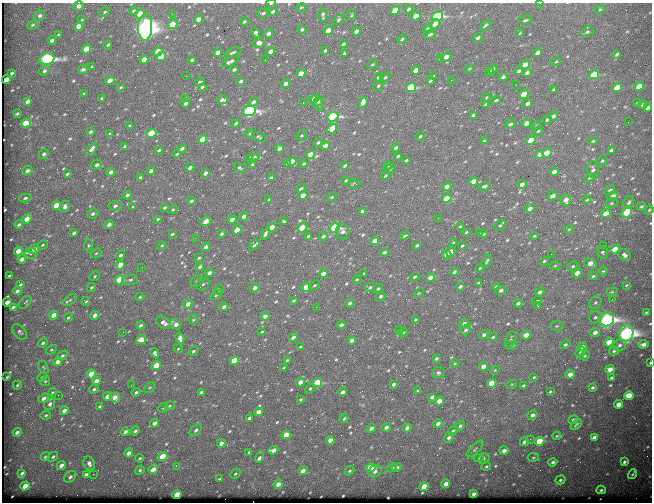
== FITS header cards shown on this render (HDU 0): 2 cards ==
NAXIS1  =                  650
NAXIS2  =                  500

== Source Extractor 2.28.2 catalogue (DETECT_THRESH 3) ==
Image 650 x 500 px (HDU 0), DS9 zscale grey, 1 PNG px = 1 image px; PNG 654 x 504 px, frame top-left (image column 1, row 500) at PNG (2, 3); each listed source drawn as its Kron ellipse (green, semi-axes under 4 px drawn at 4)
Background 628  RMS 3.2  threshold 9.75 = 3 sigma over >= 5 px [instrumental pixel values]
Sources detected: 615; of the 615, the 500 brightest by FLUX_AUTO listed and drawn (115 fainter detections omitted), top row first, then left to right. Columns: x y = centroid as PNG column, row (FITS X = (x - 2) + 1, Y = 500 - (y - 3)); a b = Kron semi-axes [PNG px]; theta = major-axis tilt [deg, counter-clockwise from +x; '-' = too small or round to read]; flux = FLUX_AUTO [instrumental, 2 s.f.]
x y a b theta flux
271 3 5 2 - 270
540 3 2 2 - 380
78 6 5 4 - 1000
301 8 5 3 - 270
408 9 4 3 - 540
600 9 5 4 - 240
395 10 5 4 - 4800
133 11 4 3 - 320
273 11 5 4 - 450
105 12 5 3 - 290
263 13 6 4 7 430
140 14 5 4 - 7200
172 14 2 2 - 490
323 15 6 3 -89 470
352 15 5 3 - 210
40 16 5 5 - 610
416 16 5 4 - 2900
437 16 6 4 25 29000
198 19 4 4 - 1500
82 20 4 3 - 210
338 20 5 4 - 400
525 20 7 3 14 380
244 22 4 3 - 330
173 24 5 4 - 6500
435 24 5 4 - 1900
33 25 5 3 - 260
485 25 6 3 41 400
79 26 4 4 - 2600
145 27 13 7 89 170000
302 29 4 3 - 410
428 29 5 3 - 1400
328 30 5 4 - 2900
356 31 5 3 - 980
587 32 6 5 - 450
256 33 5 4 - 580
520 33 4 3 - 210
58 34 3 2 - 210
268 34 4 3 - 990
430 34 5 4 - 570
478 38 5 3 - 610
402 39 5 3 - 320
52 40 4 3 - 740
259 43 6 5 - 1200
343 44 4 3 - 390
108 45 4 2 - 410
86 49 5 4 - 4100
270 51 4 3 - 1300
325 51 4 3 - 400
158 52 5 4 - 5000
218 52 4 4 - 1400
233 53 8 4 27 420
537 53 5 4 - 1300
344 54 3 3 - 370
617 54 4 3 - 340
161 56 5 4 - 4000
446 57 6 4 34 1400
47 59 7 5 10 53000
440 59 4 3 - 310
144 60 4 4 - 2600
192 60 4 3 - 430
265 60 3 2 - 220
231 61 9 4 29 730
556 62 5 3 - 220
372 64 5 4 - 290
525 65 5 4 - 2300
92 67 4 3 - 410
83 69 5 3 - 590
234 69 4 3 - 350
469 69 5 4 - 260
493 69 5 3 - 410
416 70 4 3 - 1800
44 71 5 4 - 500
519 71 4 3 - 470
489 72 4 3 - 260
12 73 3 3 - 420
527 73 5 4 - 630
301 74 5 4 - 2900
594 75 5 4 - 11000
186 76 3 2 - 250
434 76 3 2 - 220
378 77 4 3 - 290
385 77 5 4 - 350
503 77 4 3 - 560
6 80 4 3 - 1900
451 80 2 2 - 1100
110 81 5 4 - 2600
241 81 4 3 - 490
430 81 3 3 - 340
200 82 5 3 - 400
286 84 4 3 - 1300
516 85 2 2 - 300
378 86 5 4 - 320
639 86 5 4 - 4200
121 87 3 2 - 210
202 87 4 3 - 390
411 87 5 4 - 14000
617 87 5 4 - 4600
554 89 4 3 - 370
84 94 3 2 - 220
524 94 5 4 - 4700
102 98 3 3 - 260
486 98 5 3 - 220
186 99 4 3 - 720
314 99 4 4 - 1700
222 100 6 3 7 900
496 100 5 3 - 390
27 101 4 3 - 850
318 101 5 4 - 360
253 102 5 4 - 790
363 102 5 4 - 1900
186 103 4 3 - 780
303 103 3 2 - 980
528 103 4 3 - 900
638 103 4 3 - 390
485 104 4 2 - 220
319 105 6 5 - 430
643 105 4 3 - 590
648 108 4 3 - 700
249 111 6 5 - 42000
17 114 4 3 - 330
473 115 4 3 - 650
553 116 5 4 - 580
333 117 6 4 23 28000
547 119 4 3 - 350
628 122 2 2 - 320
26 123 5 4 - 4500
236 123 4 3 - 350
526 123 5 4 - 1600
510 124 5 4 - 490
129 125 3 3 - 220
536 125 5 4 - 250
332 129 5 4 - 4500
538 131 5 4 - 250
91 132 4 3 - 390
151 133 5 4 - 5900
110 134 4 3 - 570
250 134 4 3 - 240
301 135 6 5 - 300
420 136 4 3 - 370
259 137 7 4 -25 320
203 140 5 4 - 4900
531 140 5 4 - 8100
484 141 4 3 - 570
593 141 5 4 - 260
318 143 5 3 - 350
325 146 4 3 - 1700
125 147 4 3 - 470
182 148 5 3 - 660
279 148 4 3 - 850
396 148 4 3 - 720
91 149 7 4 51 1100
159 150 4 3 - 390
611 150 4 3 - 520
547 153 5 4 - 6200
44 154 5 4 - 650
177 154 4 3 - 280
310 154 4 4 - 1900
540 154 4 3 - 1300
398 156 4 3 - 310
255 157 5 3 - 280
249 159 3 2 - 2000
406 160 3 2 - 280
292 161 5 4 - 2500
602 161 6 4 53 380
252 164 4 3 - 290
288 164 4 3 - 490
303 164 3 3 - 250
97 165 6 5 - 620
345 166 4 3 - 350
388 166 4 4 - 240
190 168 4 3 - 780
240 168 6 5 - 430
390 169 4 4 - 230
593 170 8 5 86 740
27 171 5 4 - 850
151 171 4 3 - 830
111 172 4 3 - 1000
554 172 4 3 - 1000
205 173 4 3 - 900
67 174 3 3 - 360
385 176 4 2 - 240
140 177 4 3 - 350
271 178 4 3 - 540
589 178 5 3 - 240
346 181 3 3 - 230
473 181 4 4 - 2000
354 184 7 3 12 260
522 184 5 4 - 940
447 186 4 3 - 1400
484 186 6 4 17 520
301 189 5 3 - 570
610 190 5 4 - 520
127 195 4 3 - 690
303 195 4 3 - 1900
553 196 5 3 - 1600
613 196 5 4 - 1100
332 197 5 3 - 220
25 198 6 4 11 450
269 199 3 3 - 220
447 199 5 4 - 8700
566 200 6 5 - 1600
587 200 4 3 - 250
191 201 4 3 - 330
629 202 7 4 56 530
611 203 6 4 21 330
56 205 5 4 - 4000
115 206 7 4 6 620
132 206 4 3 - 410
642 206 4 3 - 300
65 207 6 4 70 900
165 207 3 3 - 360
530 208 5 4 - 1100
173 209 5 3 - 240
649 210 4 3 - 230
362 211 4 3 - 640
627 212 6 4 52 12000
606 213 5 4 - 2600
93 214 6 5 - 630
244 216 4 3 - 1000
438 218 3 2 - 380
27 219 5 4 - 2600
158 219 3 3 - 270
232 220 4 3 - 1300
206 221 5 4 - 2200
284 221 4 3 - 330
109 224 5 4 - 810
19 225 4 3 - 440
500 225 6 4 48 370
272 227 4 4 - 2200
460 227 4 3 - 340
302 228 5 4 - 6500
335 228 5 4 - 25000
569 229 5 3 - 220
237 230 5 4 - 4200
343 232 8 6 87 950
466 232 3 3 - 280
74 233 4 3 - 560
480 233 4 3 - 500
172 234 3 2 - 340
222 234 4 3 - 400
265 234 6 3 59 530
484 234 4 3 - 220
308 236 3 3 - 320
323 236 4 3 - 640
405 236 5 3 - 350
534 236 3 3 - 250
195 238 3 2 - 310
375 241 4 4 - 2300
454 242 3 3 - 400
43 245 6 4 28 300
88 245 7 3 89 350
162 245 5 3 - 260
254 245 6 3 40 480
417 245 4 3 - 380
603 245 2 2 - 980
462 246 3 2 - 280
206 247 4 3 - 1000
34 249 5 4 - 1100
615 249 5 4 - 3100
18 251 4 3 - 2000
384 252 4 3 - 470
451 252 5 4 - 2500
603 252 6 5 - 480
30 253 6 5 - 370
96 253 5 4 - 270
551 254 2 2 - 1200
120 255 5 4 - 560
447 255 4 4 - 2100
625 255 6 5 - 760
199 258 4 2 - 300
22 259 4 3 - 950
487 261 7 3 61 360
544 261 3 3 - 320
590 263 6 4 -15 1900
120 265 5 4 - 3200
555 266 5 3 - 230
573 266 6 4 30 360
142 267 3 2 - 240
200 267 4 3 - 760
480 268 4 2 - 210
603 271 4 4 - 240
454 272 4 3 - 510
209 273 4 3 - 860
364 273 3 3 - 250
577 273 5 4 - 1800
323 274 4 3 - 1100
9 276 3 2 - 220
95 276 6 4 30 320
593 276 5 3 - 320
415 277 5 3 - 390
430 278 4 3 - 1800
357 279 4 3 - 220
119 280 5 4 - 7100
130 280 8 5 5 600
197 281 6 5 - 530
478 283 4 3 - 480
20 284 4 3 - 390
203 284 7 5 42 460
314 285 5 4 - 330
626 285 4 3 - 220
460 286 4 3 - 510
91 287 5 4 - 370
306 287 5 4 - 2800
370 287 5 4 - 390
496 287 4 3 - 330
255 288 5 4 - 1100
378 289 5 3 - 360
219 290 5 5 - 300
501 290 6 4 23 600
17 291 4 3 - 590
540 292 5 4 - 770
612 292 6 4 20 270
419 293 5 4 - 230
216 295 6 4 35 320
381 296 5 4 - 490
140 297 4 4 - 260
612 299 2 2 - 220
70 300 8 4 37 340
294 300 4 3 - 280
86 301 4 3 - 280
537 301 5 4 - 240
7 302 4 3 - 1400
25 302 7 5 47 430
350 303 4 3 - 660
518 303 4 3 - 530
595 303 7 5 55 470
188 304 5 4 - 1600
538 306 3 2 - 500
13 307 4 3 - 440
224 307 4 3 - 550
316 307 2 2 - 780
646 312 3 2 - 240
54 315 4 4 - 2500
95 315 5 4 - 1100
265 316 5 4 - 1000
68 317 4 3 - 260
595 317 6 6 - 530
415 319 3 3 - 270
607 319 7 6 - 76000
193 320 5 4 - 270
163 322 8 5 -32 1200
176 324 6 5 - 1500
464 324 5 4 - 970
140 325 4 4 - 570
341 325 4 3 - 660
556 326 6 5 - 370
399 330 4 4 - 270
465 330 5 4 - 520
20 332 9 5 -48 550
123 332 2 2 - 420
262 332 4 3 - 240
403 332 5 4 - 270
595 332 5 4 - 920
626 333 8 7 - 100000
484 335 5 4 - 570
526 335 5 4 - 2700
293 337 5 3 - 1200
493 337 4 3 - 260
180 338 6 4 -74 1300
141 340 5 4 - 4400
352 340 4 3 - 1400
511 340 9 5 69 650
609 342 5 4 - 3800
43 343 5 4 - 460
565 344 5 4 - 500
643 344 5 3 - 910
512 345 6 4 26 420
620 345 6 5 - 580
300 347 4 3 - 260
582 347 5 4 - 1100
178 349 4 4 - 250
51 350 6 3 31 280
193 351 5 4 - 370
614 351 5 3 - 350
580 352 5 4 - 360
155 353 5 4 - 630
62 355 5 4 - 360
585 356 5 3 - 290
436 358 4 3 - 380
287 360 4 3 - 270
234 361 5 4 - 6800
58 362 4 3 - 1600
455 363 4 4 - 210
650 363 3 2 - 250
156 365 5 4 - 4700
483 366 5 4 - 1500
43 367 7 4 -60 310
284 368 3 3 - 250
610 369 5 4 - 2100
495 370 5 4 - 230
438 373 6 5 - 480
91 374 5 4 - 4700
570 374 5 4 - 1400
7 377 3 2 - 210
42 377 5 3 - 230
534 377 4 4 - 270
612 378 3 3 - 520
45 381 5 4 - 270
96 381 4 4 - 1800
300 382 4 3 - 1500
317 383 5 4 - 11000
492 383 5 4 - 6200
393 384 4 3 - 460
512 384 5 3 - 220
17 385 4 3 - 280
131 385 2 2 - 270
524 386 4 3 - 650
149 387 6 4 42 290
310 388 5 4 - 300
592 388 3 3 - 360
94 389 5 4 - 470
418 391 4 3 - 450
52 392 4 3 - 260
136 392 5 3 - 470
201 392 4 3 - 510
343 392 4 3 - 900
550 392 3 2 - 280
58 395 2 2 - 310
629 395 5 4 - 6300
107 397 4 4 - 2300
115 397 5 4 - 2000
432 397 4 3 - 790
44 398 5 4 - 860
300 400 3 2 - 230
439 401 4 4 - 2500
50 404 6 5 - 700
619 404 4 4 - 2300
170 406 5 4 - 280
100 407 4 3 - 580
163 408 5 4 - 270
64 411 4 3 - 1100
258 412 4 3 - 2200
46 415 5 4 - 330
532 415 5 4 - 980
249 418 4 3 - 620
344 418 5 3 - 320
573 420 5 3 - 460
154 423 4 3 - 1200
438 424 5 4 - 980
576 424 6 3 42 290
460 426 5 4 - 560
386 427 4 3 - 780
371 428 4 3 - 890
407 428 5 3 - 790
196 430 7 4 45 740
453 430 6 4 37 360
135 431 4 3 - 530
17 432 4 3 - 770
125 432 4 4 - 740
286 435 5 4 - 4200
557 436 4 3 - 220
594 437 4 3 - 980
449 438 5 4 - 670
530 439 3 2 - 230
330 440 4 4 - 1600
539 441 5 4 - 7900
524 442 4 4 - 580
221 443 4 4 - 1300
475 449 11 3 45 450
273 450 5 4 - 1400
504 451 4 4 - 1300
249 452 4 3 - 280
129 453 4 3 - 1400
162 456 5 4 - 6200
45 457 5 4 - 410
53 457 6 4 39 420
260 457 6 3 60 1300
533 457 6 3 9 260
140 458 4 3 - 270
478 458 5 4 - 230
484 459 6 4 35 340
553 462 4 4 - 500
624 462 3 3 - 450
89 463 7 5 -67 910
61 465 5 3 - 1200
176 466 3 2 - 290
486 466 5 4 - 260
397 467 5 4 - 570
371 468 5 4 - 8400
392 468 5 4 - 400
153 469 5 4 - 1700
140 470 5 4 - 360
303 471 5 3 - 1200
350 471 5 3 - 290
375 471 7 5 36 980
22 473 4 3 - 490
86 474 4 3 - 660
93 474 2 2 - 290
235 474 6 4 45 290
633 474 5 3 - 300
70 477 7 5 41 740
219 479 3 2 - 300
560 480 5 4 - 370
278 484 4 3 - 1300
446 484 4 4 - 1900
25 486 4 4 - 3300
424 486 5 4 - 3200
601 490 4 3 - 300
474 494 4 3 - 700
177 495 4 4 - 5300
At the frame edge (FLAGS 8, measured only in part): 5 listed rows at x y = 271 3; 540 3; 40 16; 626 333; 650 363
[115 fainter detections neither listed nor drawn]